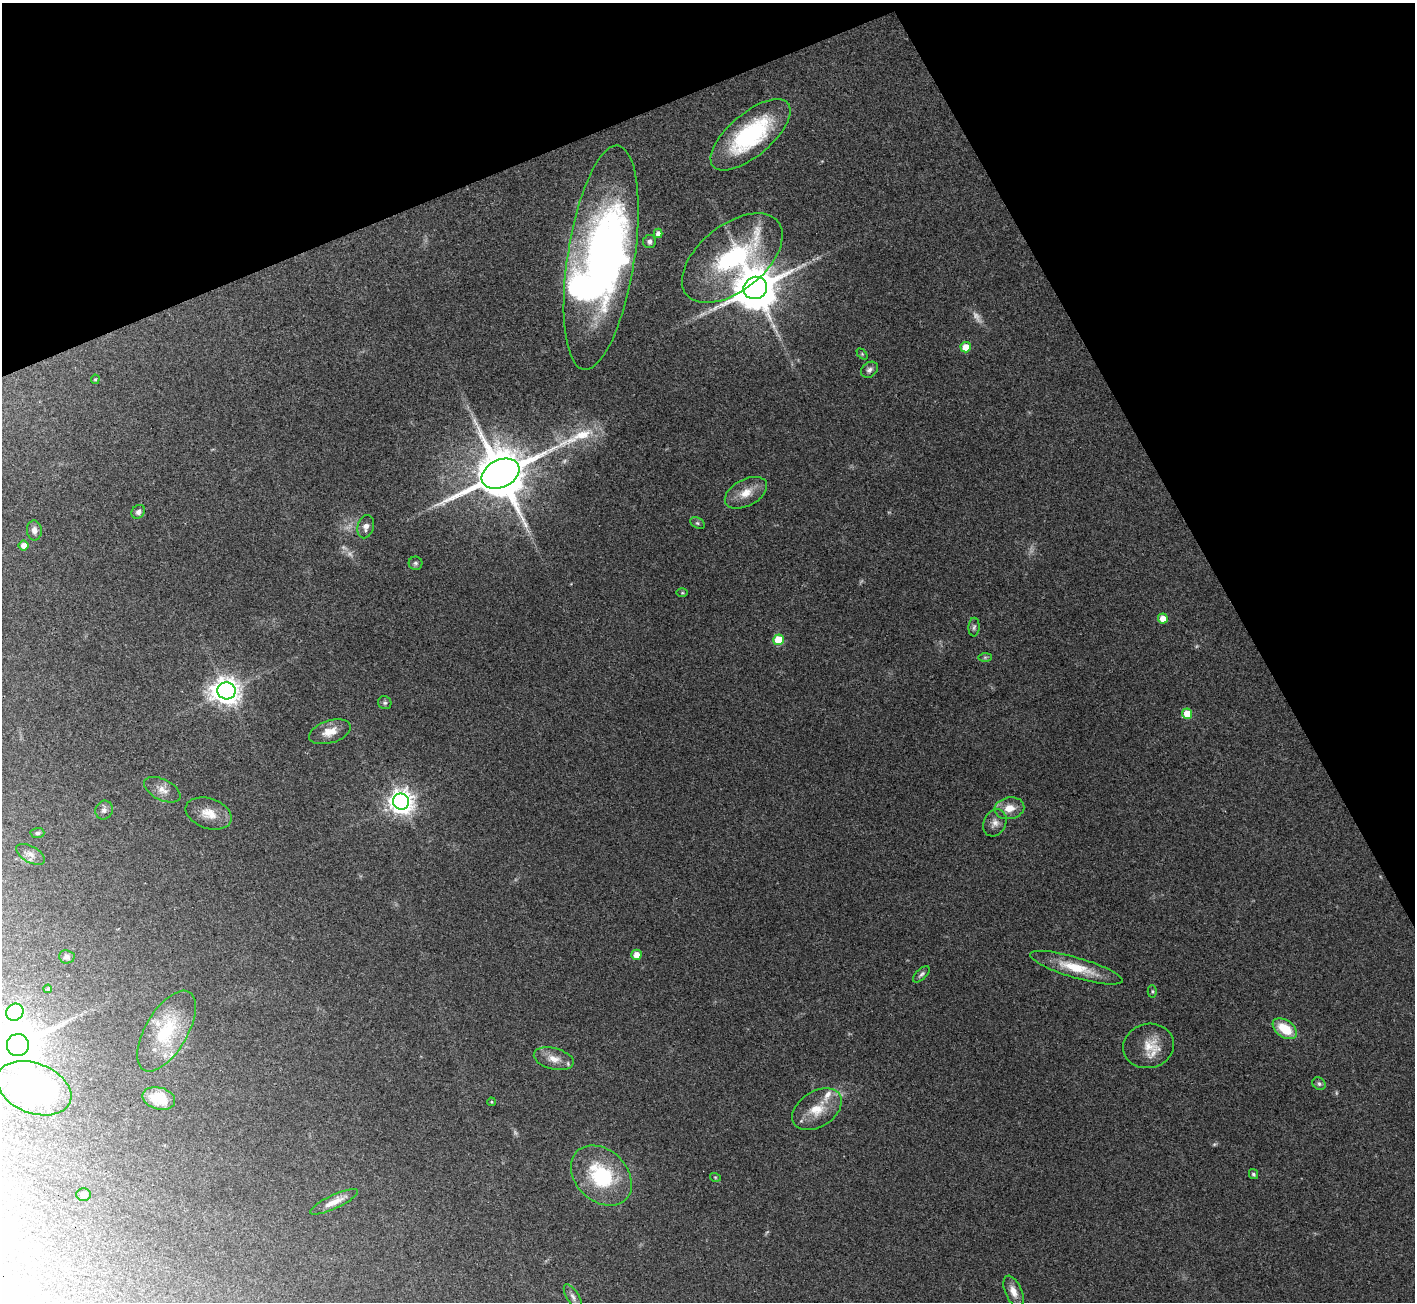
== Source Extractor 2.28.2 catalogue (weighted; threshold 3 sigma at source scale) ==
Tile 3 of 4 x 4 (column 3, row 1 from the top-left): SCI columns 2836-4248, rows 4068-5367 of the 5673 x 5664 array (HDU 1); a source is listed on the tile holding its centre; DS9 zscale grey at full resolution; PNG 1417 x 1304 px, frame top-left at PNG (2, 3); each listed source drawn as its Kron ellipse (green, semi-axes under 4 px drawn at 4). Shown black and unused: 22% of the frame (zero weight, under 3 of 4 exposures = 2% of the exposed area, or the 3 px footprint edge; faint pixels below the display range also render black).
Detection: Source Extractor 2.28.2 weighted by HDU 2 'WHT'; one run over the whole footprint, this tile lists its part. Background 0.114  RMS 0.0059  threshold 0.0265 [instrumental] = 3 sigma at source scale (4.5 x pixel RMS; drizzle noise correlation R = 1.50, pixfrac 1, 0.05/0.05 arcsec/px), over >= 5 px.
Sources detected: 75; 8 too faint to see at this stretch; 4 inside a brighter object's white glare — neither listed nor drawn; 4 inside a brighter listed object's ellipse — not listed separately; the other 59 listed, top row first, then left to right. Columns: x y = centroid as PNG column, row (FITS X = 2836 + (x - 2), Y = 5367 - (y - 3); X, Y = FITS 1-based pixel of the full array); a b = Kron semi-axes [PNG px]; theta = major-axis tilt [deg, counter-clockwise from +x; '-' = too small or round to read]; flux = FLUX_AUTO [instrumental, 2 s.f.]
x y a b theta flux
751 135 49 21 40 68
658 233 5 4 - 2.9
649 242 6 6 - 1.6
601 258 113 33 81 230
732 258 58 33 38 94
755 288 12 11 - 2700
966 347 5 5 - 11
862 354 6 4 -46 0.72
869 370 9 7 40 2.2
95 379 5 4 - 0.66
500 474 20 13 26 3900
746 493 23 13 28 9.4
138 512 7 6 - 2.3
697 523 7 5 -27 1.2
366 527 12 8 75 3
34 530 10 7 -85 3.5
24 545 5 5 - 4.6
415 563 7 6 - 1.4
682 593 6 4 0 0.77
1163 618 5 5 - 5.9
974 627 9 5 87 1.5
779 640 5 5 - 22
985 657 7 4 1 0.93
227 691 9 8 - 670
385 703 7 6 - 1.2
1187 714 5 5 - 12
330 732 21 11 17 8
162 790 20 10 -27 5.8
401 802 8 8 - 550
1009 808 15 11 10 7.8
104 810 9 8 - 2.5
209 813 24 15 -19 9.6
995 823 14 11 63 4.2
37 833 7 5 2 1.1
31 854 16 8 -28 3.6
636 955 5 5 - 4.8
67 957 8 6 -6 1.8
1076 968 48 10 -16 18
921 974 10 5 43 1.7
48 989 4 4 - 0.88
1152 991 6 4 89 0.8
15 1012 9 8 - 59
1285 1029 14 8 -35 16
166 1031 45 21 60 32
18 1045 11 11 - 2700
1148 1046 25 22 14 13
554 1059 20 10 -14 6.6
1319 1084 7 5 -40 1.3
34 1088 39 25 -21 190
159 1098 17 11 -15 12
491 1102 4 3 - 0.64
817 1109 27 17 33 15
1253 1174 5 4 - 1.5
601 1176 34 25 -44 44
715 1177 5 3 - 0.55
83 1194 7 6 - 2
334 1202 26 7 25 6.5
1013 1291 17 8 -66 5.3
573 1297 14 6 -59 2.9
Isophote crosses this tile's border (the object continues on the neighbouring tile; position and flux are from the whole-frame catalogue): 3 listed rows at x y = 15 1012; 18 1045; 34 1088